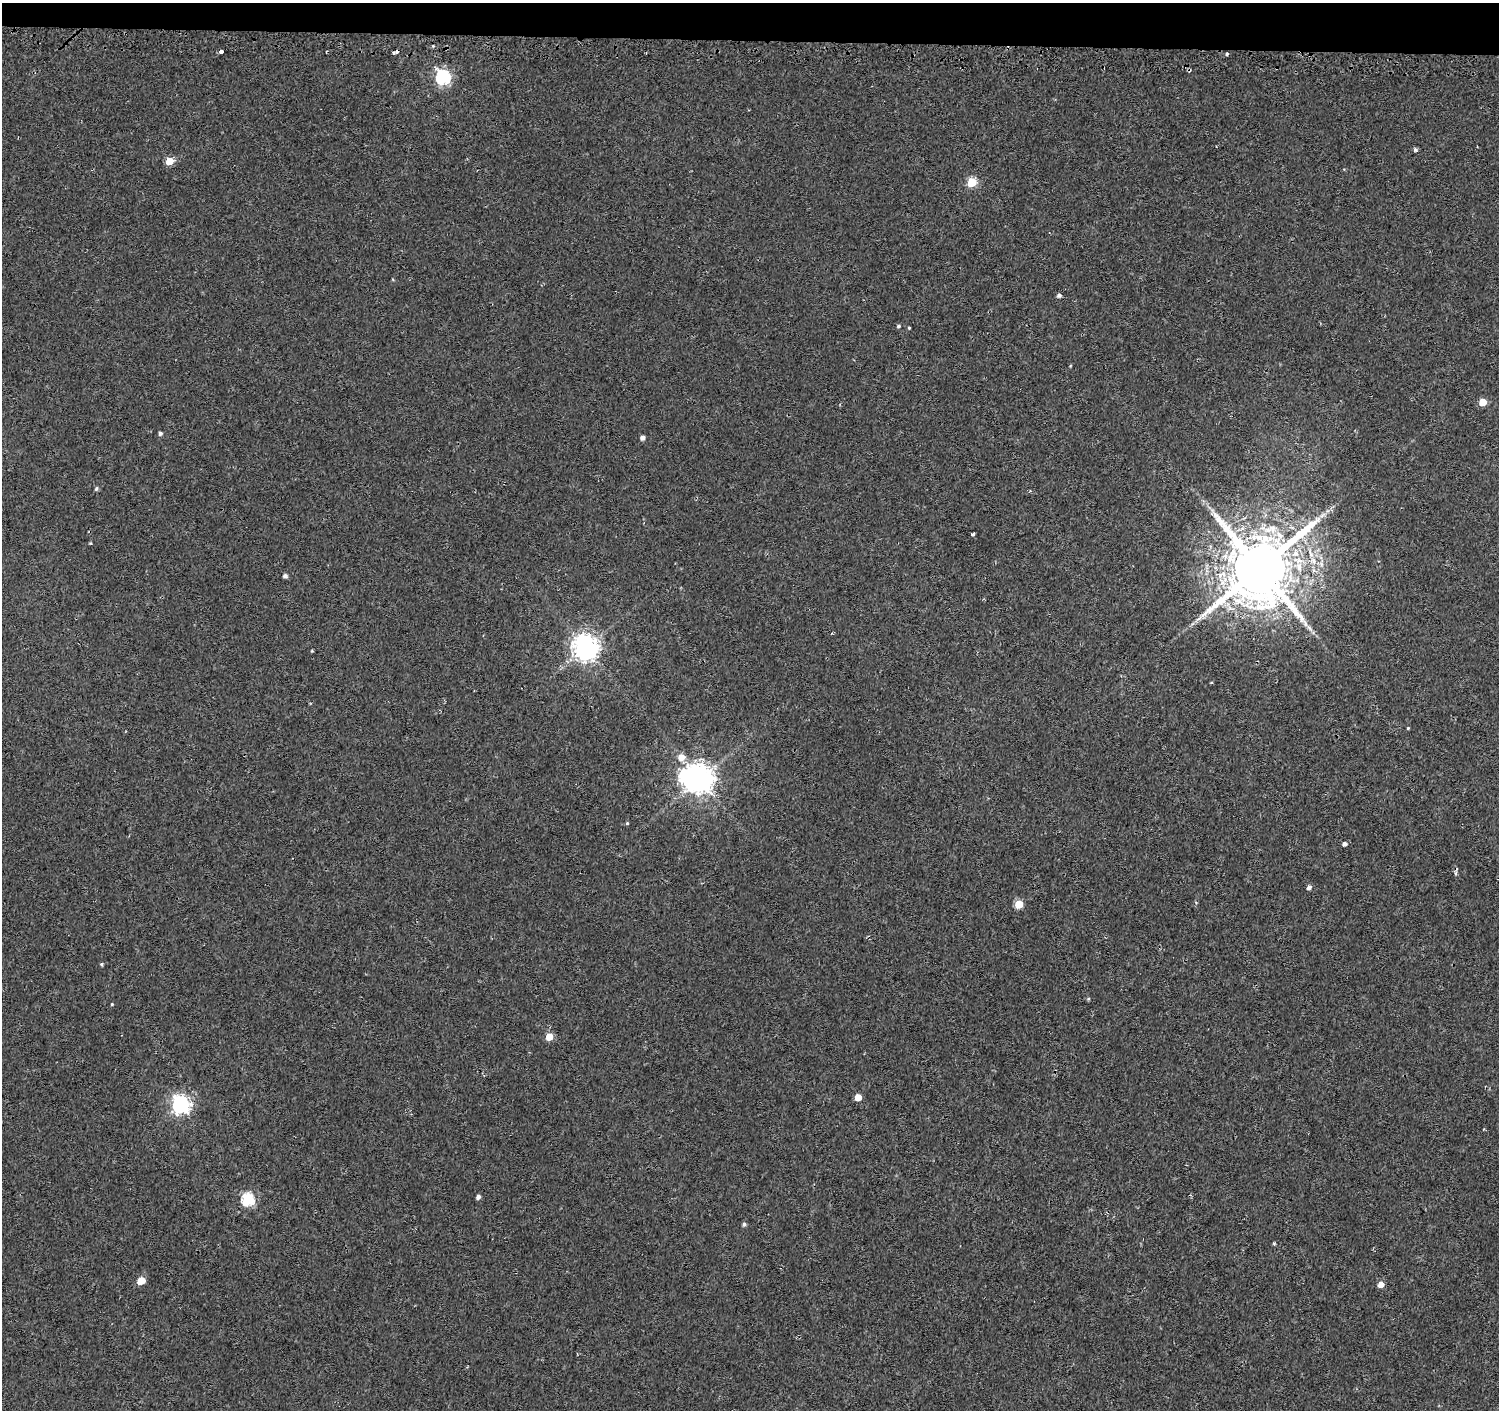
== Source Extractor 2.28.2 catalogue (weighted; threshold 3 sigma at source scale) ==
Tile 2 of 3 x 3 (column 2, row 1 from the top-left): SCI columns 1522-3018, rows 3071-4478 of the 4549 x 4788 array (HDU 1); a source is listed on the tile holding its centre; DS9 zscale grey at full resolution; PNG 1501 x 1412 px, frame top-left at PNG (2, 3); no overlay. Shown black and unused: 3% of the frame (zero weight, under 2 of 3 exposures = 3% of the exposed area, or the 3 px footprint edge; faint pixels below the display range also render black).
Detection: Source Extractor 2.28.2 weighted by HDU 2 'WHT'; one run over the whole footprint, this tile lists its part. Background 0.0015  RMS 0.0032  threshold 0.0144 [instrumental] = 3 sigma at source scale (4.5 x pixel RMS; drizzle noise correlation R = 1.50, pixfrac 1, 0.0396/0.0396 arcsec/px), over >= 5 px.
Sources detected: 46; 1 inside a brighter object's white glare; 2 cosmic-ray / hot-pixel residue — not listed; the other 43 listed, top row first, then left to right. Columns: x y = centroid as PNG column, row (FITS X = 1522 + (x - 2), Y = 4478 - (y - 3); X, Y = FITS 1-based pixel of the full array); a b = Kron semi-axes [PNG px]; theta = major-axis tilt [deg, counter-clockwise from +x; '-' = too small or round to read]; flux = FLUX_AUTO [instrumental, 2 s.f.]
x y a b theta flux
433 46 4 3 - 0.3
221 51 4 4 - 2.4
393 53 4 3 - 0.81
1226 54 3 3 - 1.5
443 77 7 6 - 66
1415 150 4 4 - 0.72
169 161 5 5 - 9.3
972 182 5 5 - 16
1059 295 5 4 - 0.84
899 326 5 4 - 0.57
909 328 3 3 - 0.29
1070 366 5 3 - 0.26
1483 402 5 5 - 6.6
160 433 5 4 - 0.77
642 437 4 4 - 1.3
96 489 6 4 73 0.5
1322 515 10 5 27 1.2
973 534 4 3 - 1.2
1259 568 18 16 62 3600
285 576 4 4 - 1
1309 628 9 5 -52 1.1
585 648 8 8 - 330
312 651 3 3 - 0.32
1408 728 4 3 - 0.3
681 757 7 7 - 3.4
700 779 9 8 - 450
627 823 5 4 - 0.37
1344 844 4 4 - 0.96
1309 887 4 4 - 1.4
1196 903 4 4 - 0.39
1019 904 5 5 - 11
102 964 4 4 - 0.41
1088 999 5 4 - 0.39
112 1004 4 3 - 0.28
549 1037 5 5 - 7.9
858 1097 5 5 - 5.1
180 1105 7 7 - 130
478 1197 4 4 - 1.2
248 1199 6 6 - 38
744 1224 5 5 - 0.66
1274 1244 4 4 - 0.36
141 1281 6 5 - 7
1381 1284 5 5 - 3